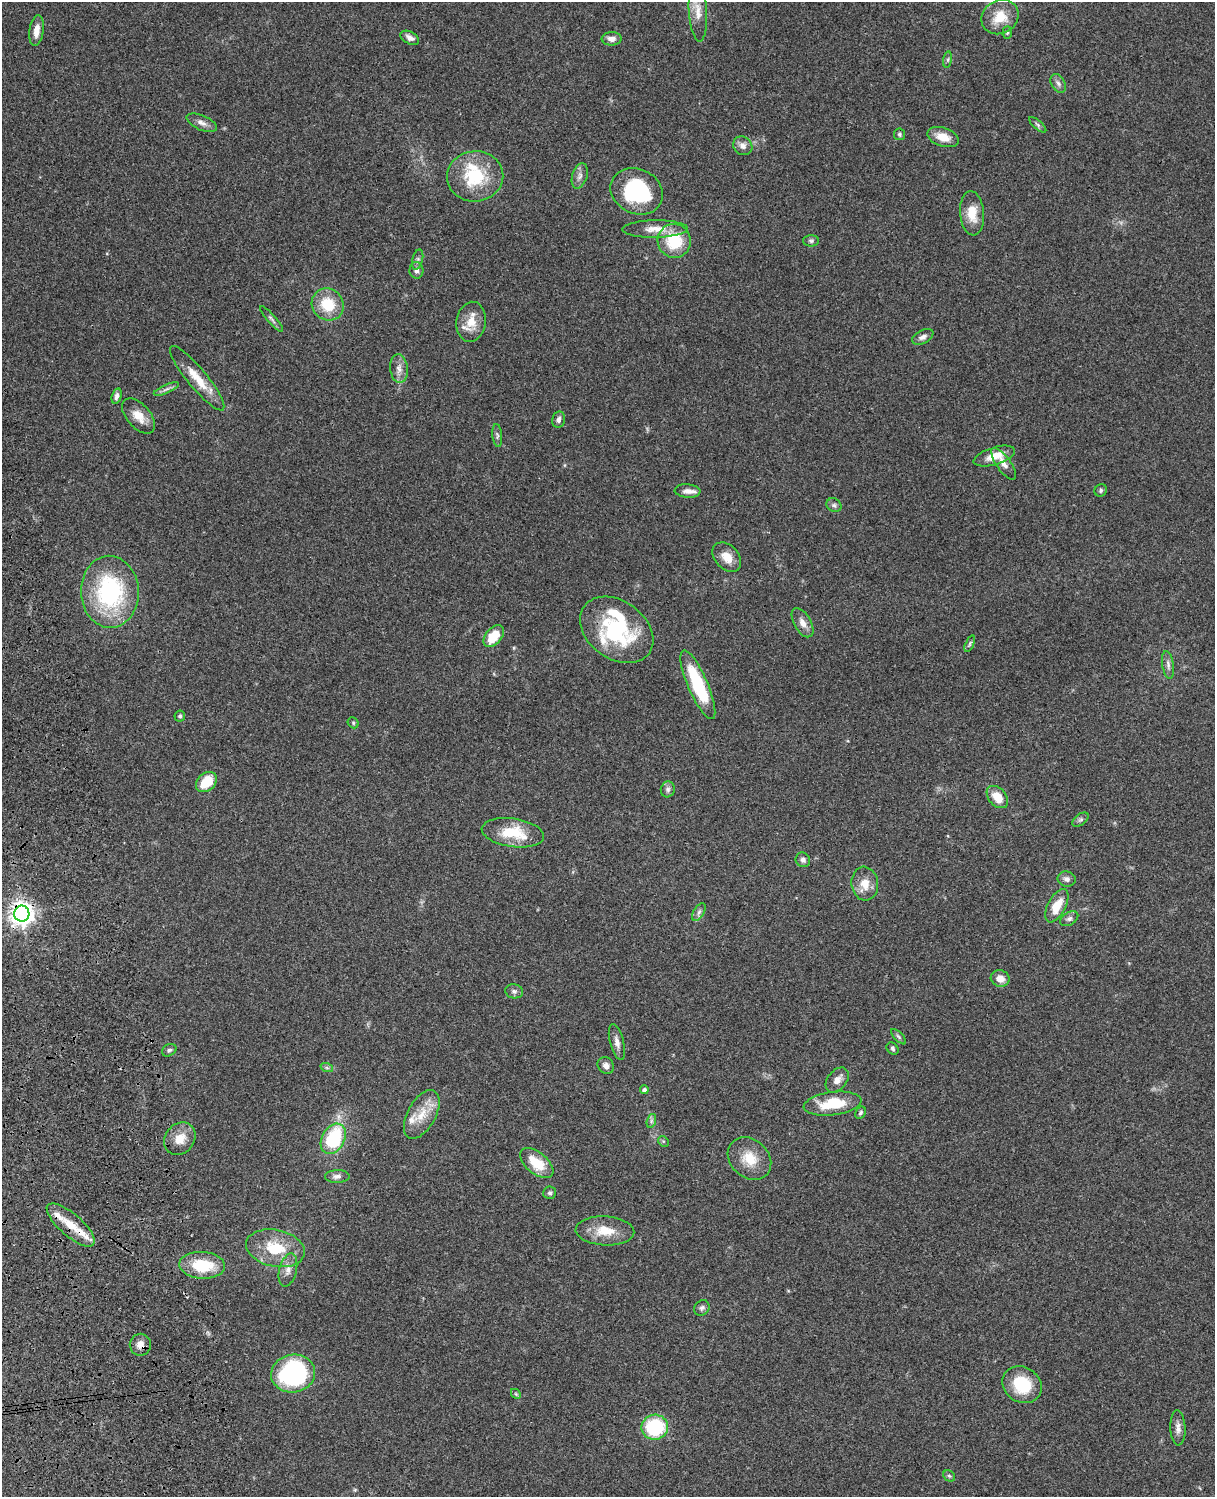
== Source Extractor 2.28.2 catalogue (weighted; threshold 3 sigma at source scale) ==
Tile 7 of 4 x 3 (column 3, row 2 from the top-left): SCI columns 2545-3757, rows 1773-3267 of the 5088 x 4927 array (HDU 1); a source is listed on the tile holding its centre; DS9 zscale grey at full resolution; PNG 1217 x 1499 px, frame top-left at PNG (2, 2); each listed source drawn as its Kron ellipse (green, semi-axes under 4 px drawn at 4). Shown black and unused: <1% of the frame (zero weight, under 3 of 4 exposures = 6% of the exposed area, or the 3 px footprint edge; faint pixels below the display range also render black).
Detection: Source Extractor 2.28.2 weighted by HDU 2 'WHT'; one run over the whole footprint, this tile lists its part. Background 0.103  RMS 0.0064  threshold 0.0288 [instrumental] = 3 sigma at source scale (4.5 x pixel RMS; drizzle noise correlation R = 1.50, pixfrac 1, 0.05/0.05 arcsec/px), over >= 5 px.
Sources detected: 103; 9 inside a brighter listed object's ellipse — not listed separately; the other 94 listed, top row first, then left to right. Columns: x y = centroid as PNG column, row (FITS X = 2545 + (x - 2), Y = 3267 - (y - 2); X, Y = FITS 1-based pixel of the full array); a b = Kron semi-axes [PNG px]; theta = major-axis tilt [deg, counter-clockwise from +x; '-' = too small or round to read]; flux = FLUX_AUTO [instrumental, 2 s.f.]
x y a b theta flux
698 11 30 9 -86 9.2
1000 17 19 16 31 14
36 30 15 7 82 5.5
1007 33 6 4 87 0.98
410 38 10 6 -27 3.1
612 39 10 6 2 3.6
948 60 8 4 82 1.2
1058 83 10 6 -60 2.5
202 123 16 7 -24 3.5
1038 125 11 4 -41 1.4
899 134 6 5 - 1.1
943 137 16 9 -18 9.2
743 146 10 9 - 3.5
475 176 28 25 6 34
580 176 13 7 72 3.2
637 191 27 22 -25 54
972 213 22 12 -85 11
655 229 33 8 1 9.1
674 241 17 16 - 24
811 241 8 5 1 1.4
418 260 10 5 75 1.6
416 270 8 7 - 2.4
328 304 17 15 -46 19
271 319 17 3 -49 1.7
471 322 20 15 81 10
923 337 11 6 26 2.8
399 369 14 9 -84 4.5
197 378 41 9 -50 14
166 389 13 4 23 2.2
117 396 8 5 75 2.3
139 416 21 11 -48 8.9
558 420 8 6 79 2.2
497 435 11 5 -85 1.5
994 456 21 8 17 10
1004 464 19 7 -54 4.4
1101 490 6 6 - 1.2
687 491 13 6 -3 3.4
834 505 8 6 -35 1.7
727 557 17 12 -47 7.9
110 592 36 29 -87 77
802 623 16 8 -61 5
617 630 40 29 -36 56
494 636 12 8 50 17
970 644 9 4 68 1.1
1168 665 14 5 -81 2.8
698 685 37 10 -67 42
180 716 6 5 - 1.3
353 723 6 5 - 0.96
206 782 11 8 40 17
668 789 8 7 - 2
997 797 13 8 -47 10
1081 820 9 5 37 1.5
513 833 31 14 -8 23
803 860 7 7 - 2.2
1067 879 9 7 -11 2.7
865 884 17 13 -83 8.7
1057 906 18 9 62 12
699 912 10 5 60 2.1
22 914 8 7 - 550
1069 919 10 6 31 2.1
1000 978 9 8 - 5.7
514 991 9 7 -11 1.9
898 1037 10 4 -45 1.3
617 1042 18 7 -75 3.8
893 1048 7 5 -48 1.3
169 1050 8 6 29 1.5
606 1066 9 7 -50 2.9
327 1068 6 4 -19 1.1
837 1080 14 9 51 4.6
644 1090 4 4 - 1.5
833 1104 29 11 7 22
860 1113 6 4 58 1.3
422 1114 27 14 61 13
651 1121 7 4 72 1.4
180 1139 17 14 51 9.6
333 1139 16 11 61 45
663 1141 6 4 -44 0.82
749 1159 23 19 -41 15
537 1163 20 10 -40 16
337 1176 12 6 2 3
550 1193 6 6 - 1.4
71 1225 30 11 -41 12
605 1231 29 14 -3 14
275 1248 30 18 -12 25
202 1265 23 13 -4 25
288 1270 17 8 76 5.1
702 1308 8 7 - 1.9
140 1345 11 10 - 4.3
293 1374 22 19 10 100
1022 1385 20 17 -33 26
516 1394 5 4 - 0.77
655 1427 13 12 - 42
1178 1428 17 7 -87 3.9
949 1476 6 5 - 1.1
Overlapping masked pixels (flux is a lower limit): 3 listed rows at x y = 22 914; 71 1225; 140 1345
Isophote crosses this tile's border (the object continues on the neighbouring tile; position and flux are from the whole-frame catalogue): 1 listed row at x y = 698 11